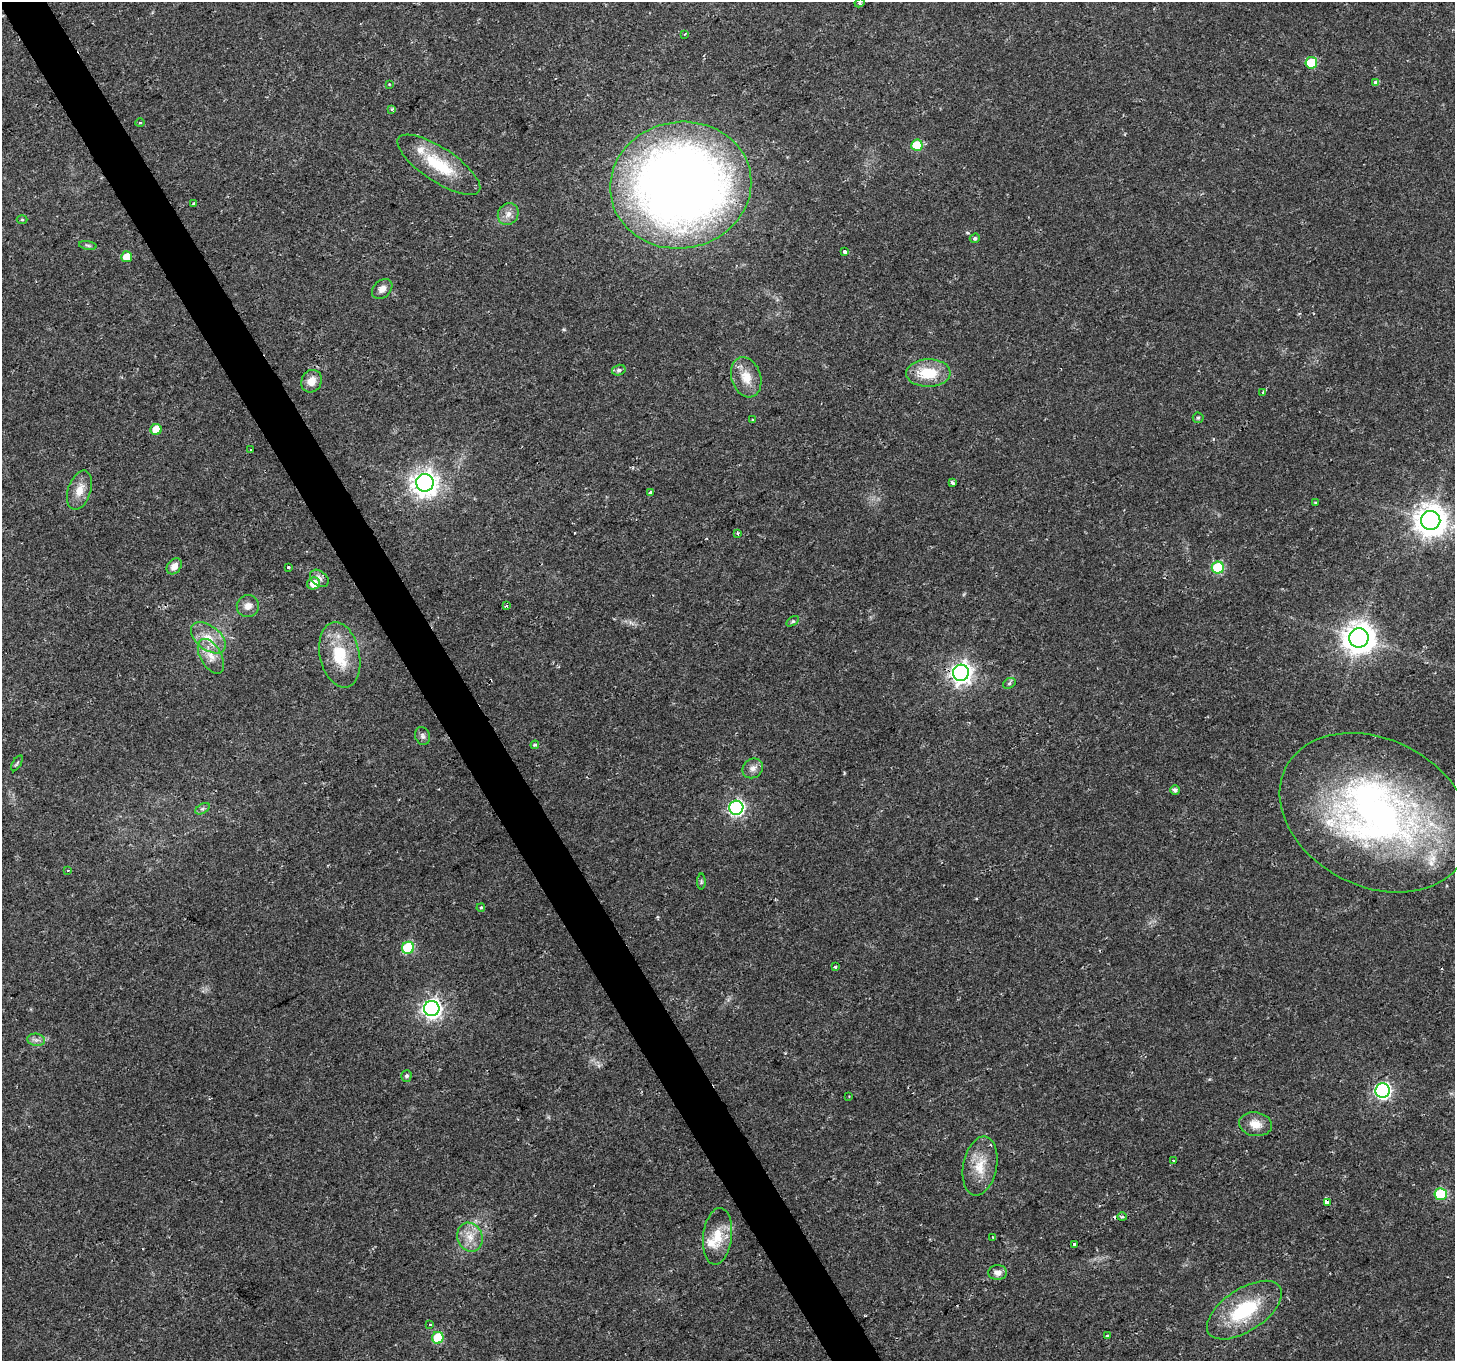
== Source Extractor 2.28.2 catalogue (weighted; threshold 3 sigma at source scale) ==
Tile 11 of 4 x 4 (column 3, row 3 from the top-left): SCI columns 2907-4359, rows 1466-2824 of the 5817 x 5709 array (HDU 1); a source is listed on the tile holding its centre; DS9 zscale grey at full resolution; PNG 1457 x 1363 px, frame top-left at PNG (2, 2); each listed source drawn as its Kron ellipse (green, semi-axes under 4 px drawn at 4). Shown black and unused: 3% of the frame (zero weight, under 2 of 3 exposures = <1% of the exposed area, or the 3 px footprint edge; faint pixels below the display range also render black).
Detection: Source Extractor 2.28.2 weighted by HDU 2 'WHT'; one run over the whole footprint, this tile lists its part. Background 0.0332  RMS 0.0032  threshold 0.0143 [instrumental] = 3 sigma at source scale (4.5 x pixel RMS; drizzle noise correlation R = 1.50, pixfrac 1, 0.0396/0.0396 arcsec/px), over >= 5 px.
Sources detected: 88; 2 cosmic-ray / hot-pixel residue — neither listed nor drawn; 5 inside a brighter listed object's ellipse — not listed separately; the other 81 listed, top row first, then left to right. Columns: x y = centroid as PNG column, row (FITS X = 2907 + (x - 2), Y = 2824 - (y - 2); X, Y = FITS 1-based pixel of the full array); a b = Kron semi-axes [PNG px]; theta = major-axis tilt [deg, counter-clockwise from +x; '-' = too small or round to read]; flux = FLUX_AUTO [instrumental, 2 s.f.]
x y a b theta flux
860 3 5 4 - 0.56
685 34 4 2 - 0.22
1311 63 6 6 - 14
1376 83 4 4 - 2.2
389 84 4 3 - 0.22
392 109 3 3 - 0.7
140 123 5 3 - 0.3
917 145 6 5 - 12
439 165 48 17 -34 15
681 185 71 63 10 350
194 203 4 3 - 0.78
508 214 11 10 - 2.2
22 220 5 3 - 0.36
975 238 5 5 - 0.72
88 245 9 4 -9 0.76
845 252 3 3 - 2.4
127 257 5 5 - 4.8
382 289 11 8 42 1.9
619 370 7 5 15 0.79
928 373 22 14 0 10
746 377 20 14 -72 5.7
311 381 11 10 - 3.5
1263 392 3 3 - 0.85
1198 418 5 5 - 0.52
752 419 3 3 - 0.39
156 429 5 5 - 6.5
250 450 3 3 - 0.92
425 483 9 8 - 290
953 483 4 3 - 0.87
79 490 20 11 72 4.2
651 492 4 3 - 0.91
1316 502 3 2 - 0.6
1431 520 9 9 - 510
737 533 3 3 - 0.51
174 566 9 6 52 2.5
288 567 3 3 - 0.72
1218 568 6 6 - 24
319 578 10 7 -40 1.2
313 583 6 6 - 3.9
248 606 11 11 - 2.3
506 606 4 3 - 0.39
793 621 7 4 31 0.54
208 638 20 12 -38 5.9
1359 638 10 9 - 510
340 655 33 20 -77 13
211 656 19 10 -60 4.1
961 673 8 8 - 200
1009 683 7 5 32 0.59
422 736 9 7 -70 1.1
535 745 4 4 - 0.61
17 763 9 2 60 0.44
753 768 11 9 41 1.9
1175 790 5 5 - 1.1
736 808 7 7 - 74
202 809 8 4 30 0.66
1375 813 100 73 -27 150
68 870 4 2 - 0.32
701 882 8 4 90 0.56
481 908 4 3 - 0.43
408 948 6 6 - 22
835 967 3 3 - 1.5
432 1009 8 7 - 150
36 1040 9 6 -7 1.2
406 1076 5 5 - 0.77
1383 1090 7 7 - 81
849 1096 2 2 - 0.22
1255 1124 16 12 -9 4
1173 1161 3 2 - 0.45
980 1166 30 17 79 8
1441 1194 6 6 - 19
1327 1202 4 4 - 16
1122 1217 5 4 - 0.48
717 1236 28 14 83 7.7
470 1237 15 12 -68 4.3
993 1237 3 2 - 0.32
1075 1245 4 3 - 1.9
998 1273 9 7 0 2
1244 1310 42 21 33 22
430 1324 3 3 - 2.4
1108 1336 3 3 - 0.9
438 1338 6 5 - 15
Overlapping masked pixels (flux is a lower limit): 2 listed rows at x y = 961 673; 1327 1202